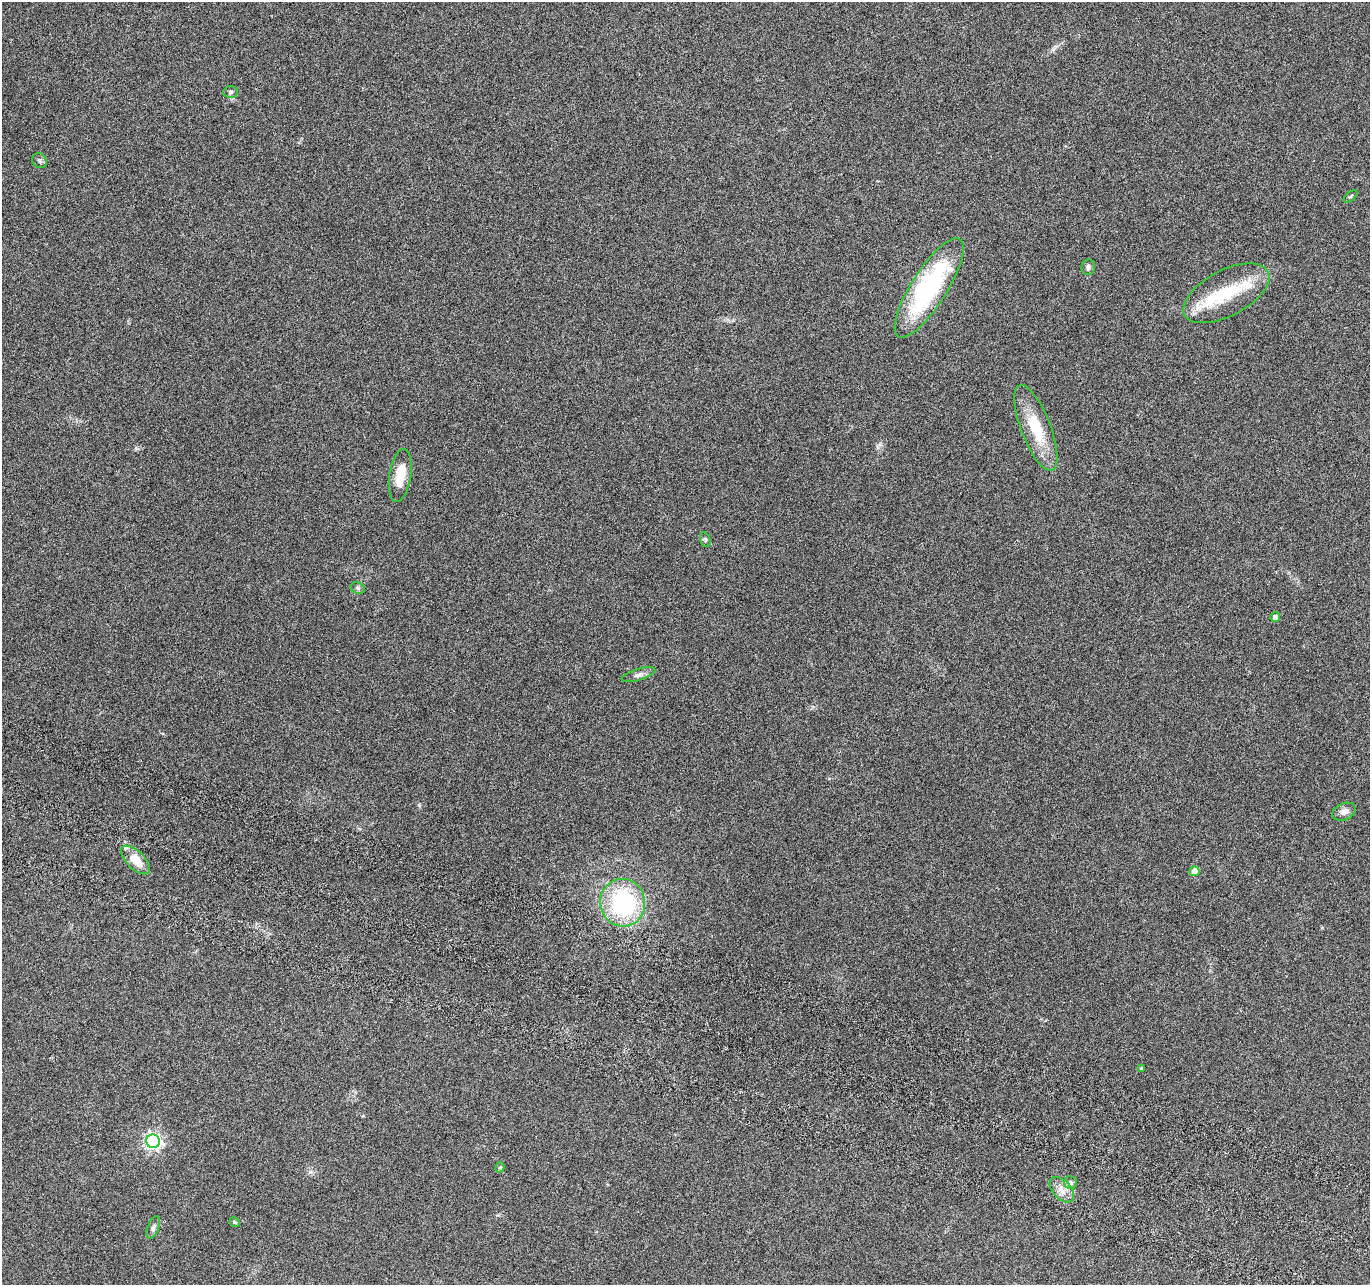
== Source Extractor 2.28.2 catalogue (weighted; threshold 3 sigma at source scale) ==
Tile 6 of 4 x 4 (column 2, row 2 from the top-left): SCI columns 1392-2759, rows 2833-4115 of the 5526 x 5730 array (HDU 1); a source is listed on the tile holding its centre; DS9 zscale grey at full resolution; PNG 1372 x 1287 px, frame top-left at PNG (2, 2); each listed source drawn as its Kron ellipse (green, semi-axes under 4 px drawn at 4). Shown black and unused: <1% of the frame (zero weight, under 3 of 6 exposures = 3% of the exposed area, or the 3 px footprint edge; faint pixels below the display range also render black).
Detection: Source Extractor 2.28.2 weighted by HDU 2 'WHT'; one run over the whole footprint, this tile lists its part. Background 0.0879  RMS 0.0055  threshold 0.0225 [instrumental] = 3 sigma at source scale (4.09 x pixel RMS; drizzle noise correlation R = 1.36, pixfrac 0.8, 0.0396/0.0396 arcsec/px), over >= 5 px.
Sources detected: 25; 1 inside a brighter object's white glare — neither listed nor drawn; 1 inside a brighter listed object's ellipse — not listed separately; the other 23 listed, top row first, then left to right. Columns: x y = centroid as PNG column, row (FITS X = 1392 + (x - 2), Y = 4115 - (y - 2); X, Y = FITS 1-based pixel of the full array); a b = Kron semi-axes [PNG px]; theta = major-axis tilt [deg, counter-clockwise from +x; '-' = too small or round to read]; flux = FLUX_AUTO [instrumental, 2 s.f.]
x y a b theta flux
231 92 7 5 3 1.1
40 161 8 7 - 1.3
1351 196 8 3 41 0.69
1088 267 8 6 83 1.4
929 288 58 18 58 76
1226 293 47 23 28 25
1036 428 46 15 -69 21
400 475 27 11 81 11
705 540 8 5 -71 0.94
358 588 7 5 -23 1
1275 617 5 5 - 1.9
638 675 17 6 17 2.3
1344 812 12 8 24 2.7
136 860 18 9 -44 11
1195 871 5 4 - 5.4
623 903 24 22 -81 56
1141 1068 4 3 - 0.6
153 1141 7 6 - 150
500 1167 5 4 - 0.83
1071 1182 6 6 - 1.6
1062 1190 15 9 -47 4.6
235 1222 5 4 - 0.67
153 1227 12 5 69 1.7